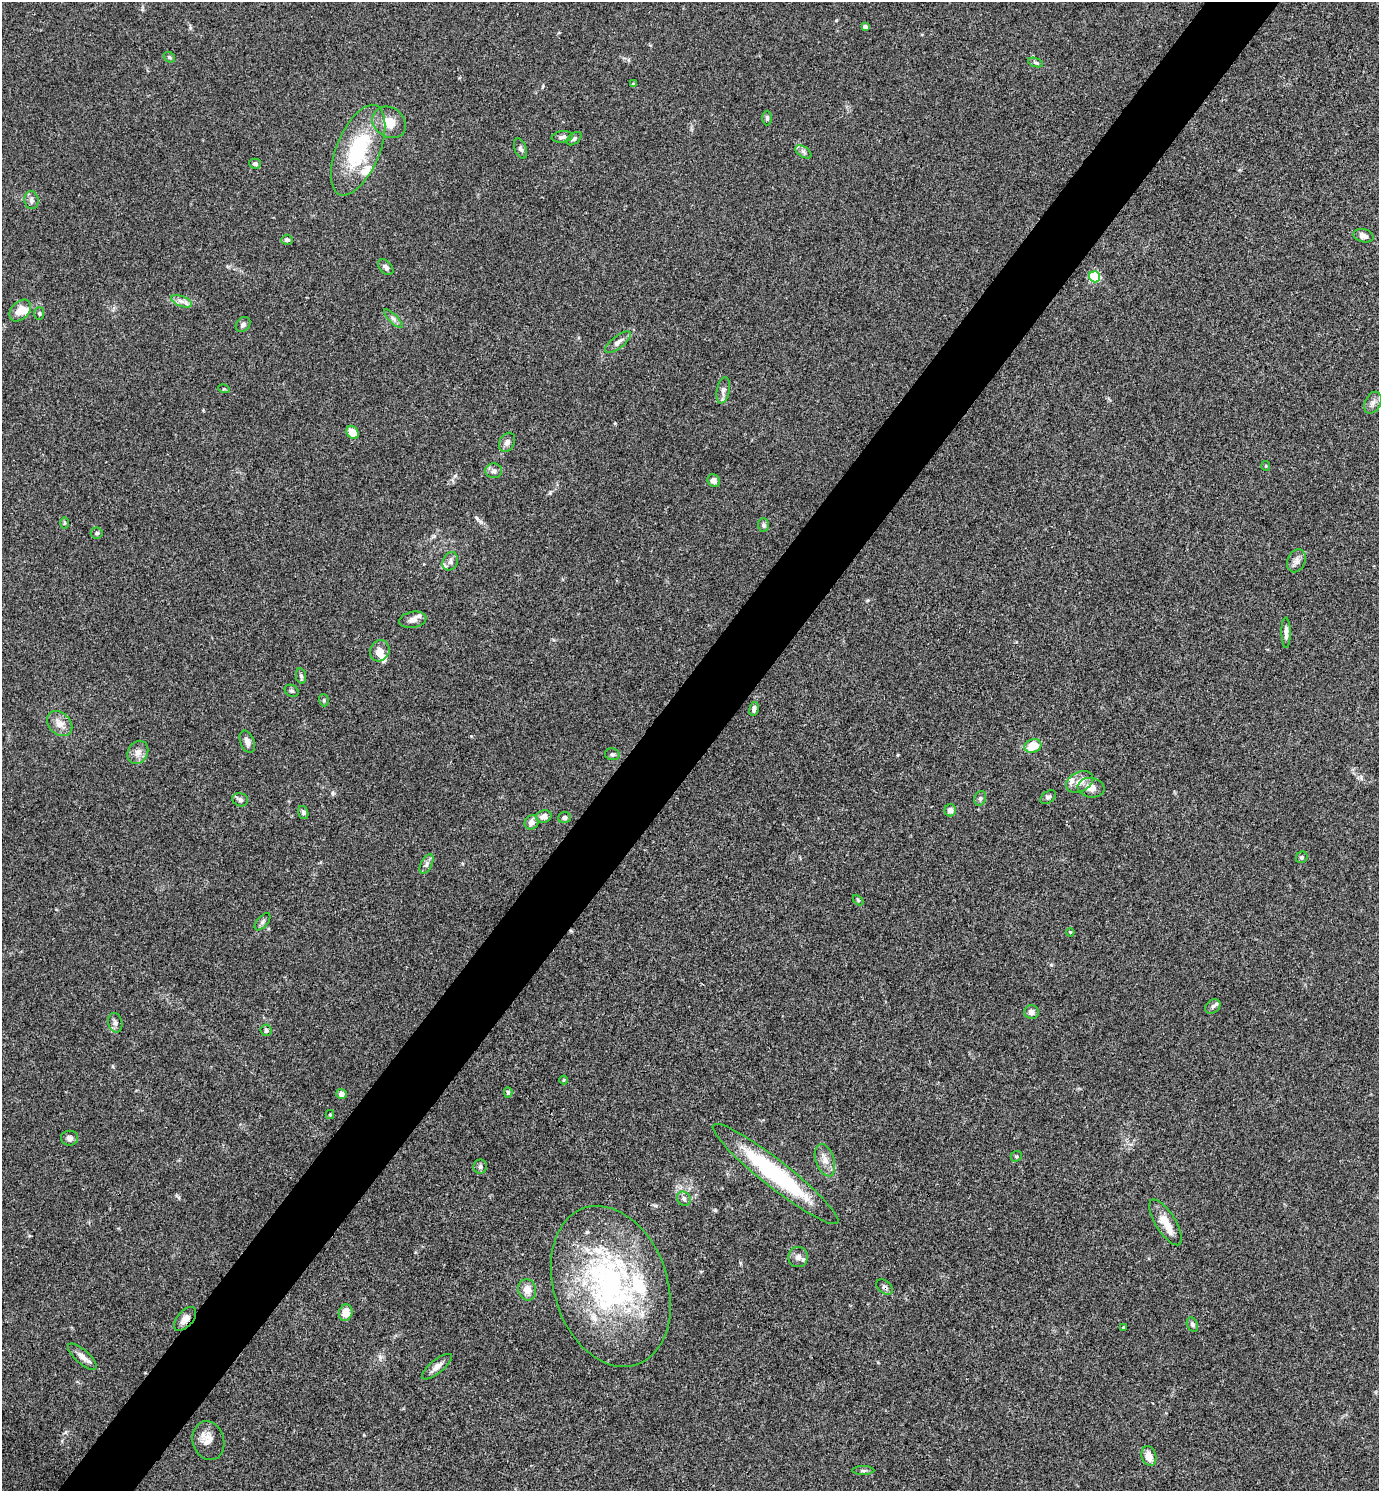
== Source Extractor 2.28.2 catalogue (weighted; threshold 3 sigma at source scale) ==
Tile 7 of 4 x 4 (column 3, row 2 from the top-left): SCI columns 2910-4286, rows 2979-4467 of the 5959 x 5956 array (HDU 1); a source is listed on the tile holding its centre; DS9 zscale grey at full resolution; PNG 1381 x 1493 px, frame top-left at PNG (2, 2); each listed source drawn as its Kron ellipse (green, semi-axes under 4 px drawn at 4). Shown black and unused: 5% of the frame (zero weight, under 3 of 4 exposures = <1% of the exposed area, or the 3 px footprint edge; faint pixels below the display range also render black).
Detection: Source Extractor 2.28.2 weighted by HDU 2 'WHT'; one run over the whole footprint, this tile lists its part. Background 0.0891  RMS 0.0065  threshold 0.0292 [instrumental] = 3 sigma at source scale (4.5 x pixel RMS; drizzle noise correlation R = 1.50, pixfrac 1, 0.05/0.05 arcsec/px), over >= 5 px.
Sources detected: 102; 11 inside a brighter listed object's ellipse — not listed separately; the other 91 listed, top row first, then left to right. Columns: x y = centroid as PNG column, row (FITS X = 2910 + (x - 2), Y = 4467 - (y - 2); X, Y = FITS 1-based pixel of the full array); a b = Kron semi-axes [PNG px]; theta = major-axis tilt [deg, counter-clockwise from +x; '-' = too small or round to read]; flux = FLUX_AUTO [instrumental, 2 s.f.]
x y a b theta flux
865 27 4 4 - 1.8
169 57 6 5 - 0.99
1036 63 8 3 -19 1
633 84 4 4 - 0.94
767 118 7 5 89 1.2
389 122 18 14 -37 9.7
562 137 11 5 8 2.3
574 139 8 5 38 1.4
520 149 10 6 -69 1.9
358 150 48 21 68 50
803 152 9 5 -34 1.8
255 164 6 5 - 1.9
31 200 9 7 -81 2
1364 236 10 6 -14 3.8
287 240 6 5 - 1.9
386 267 9 6 -46 2.3
1095 277 6 5 - 50
182 301 11 5 -20 2.8
20 311 12 8 46 7.6
39 313 6 5 - 0.95
393 319 12 3 -45 1.7
243 324 8 6 48 1.9
618 342 15 6 38 3.5
224 389 6 3 -17 0.65
723 390 13 6 79 2.6
1373 403 11 7 62 2.9
353 432 7 5 -57 11
507 442 10 7 61 2.6
1266 466 5 4 - 0.72
494 471 8 7 - 2.3
714 481 7 5 -55 3.6
64 523 6 4 -90 0.86
763 525 6 5 - 1.6
97 533 6 5 - 1.4
450 561 9 7 65 2.5
1296 561 12 8 67 3.2
413 620 14 8 10 3.2
1286 633 15 4 -90 2.8
380 651 11 9 63 5.5
301 676 8 5 -79 1.3
292 691 7 5 -31 1.2
324 700 6 5 - 1
754 709 7 5 78 1.9
60 724 14 10 -44 5.8
247 742 12 7 -68 3.1
1033 746 8 6 18 15
138 752 12 10 60 4.1
612 754 7 6 - 1.5
1080 782 14 9 26 5.9
1091 788 13 9 -9 5.7
1048 797 9 5 38 1.6
980 798 7 5 70 1.6
240 800 8 6 -16 2
950 810 6 6 - 3.9
303 812 7 5 -73 1.7
544 816 8 6 14 3.6
564 818 6 5 - 2.2
532 822 7 6 - 3.9
1302 857 6 5 - 1.2
427 864 10 5 63 2.3
858 900 6 4 -46 0.8
263 922 10 5 50 1.5
1070 932 4 3 - 0.51
1213 1006 8 6 38 1.6
1031 1012 7 6 - 3.4
115 1023 10 7 -76 2.2
266 1030 6 5 - 1.8
564 1080 4 4 - 0.67
508 1092 5 4 - 1.1
341 1094 5 5 - 3.8
330 1114 4 4 - 0.69
70 1138 8 7 - 2.5
1016 1156 6 5 - 0.99
825 1160 16 9 -72 5.7
480 1167 7 7 - 1.5
775 1174 79 13 -38 75
684 1199 7 6 - 1.9
1166 1222 26 10 -58 9.3
798 1257 10 10 - 3.2
611 1286 83 57 -72 160
885 1287 9 6 -37 1.9
527 1290 10 9 - 5.9
346 1313 8 6 73 7.7
185 1319 14 8 49 4
1192 1324 7 5 -65 1.7
1123 1328 3 3 - 1.1
82 1357 18 6 -41 4.3
437 1367 18 6 39 4.3
208 1441 20 15 -73 7.5
1149 1456 10 7 -72 6.5
863 1470 11 4 0 1.4
Overlapping masked pixels (flux is a lower limit): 2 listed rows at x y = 885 1287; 185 1319